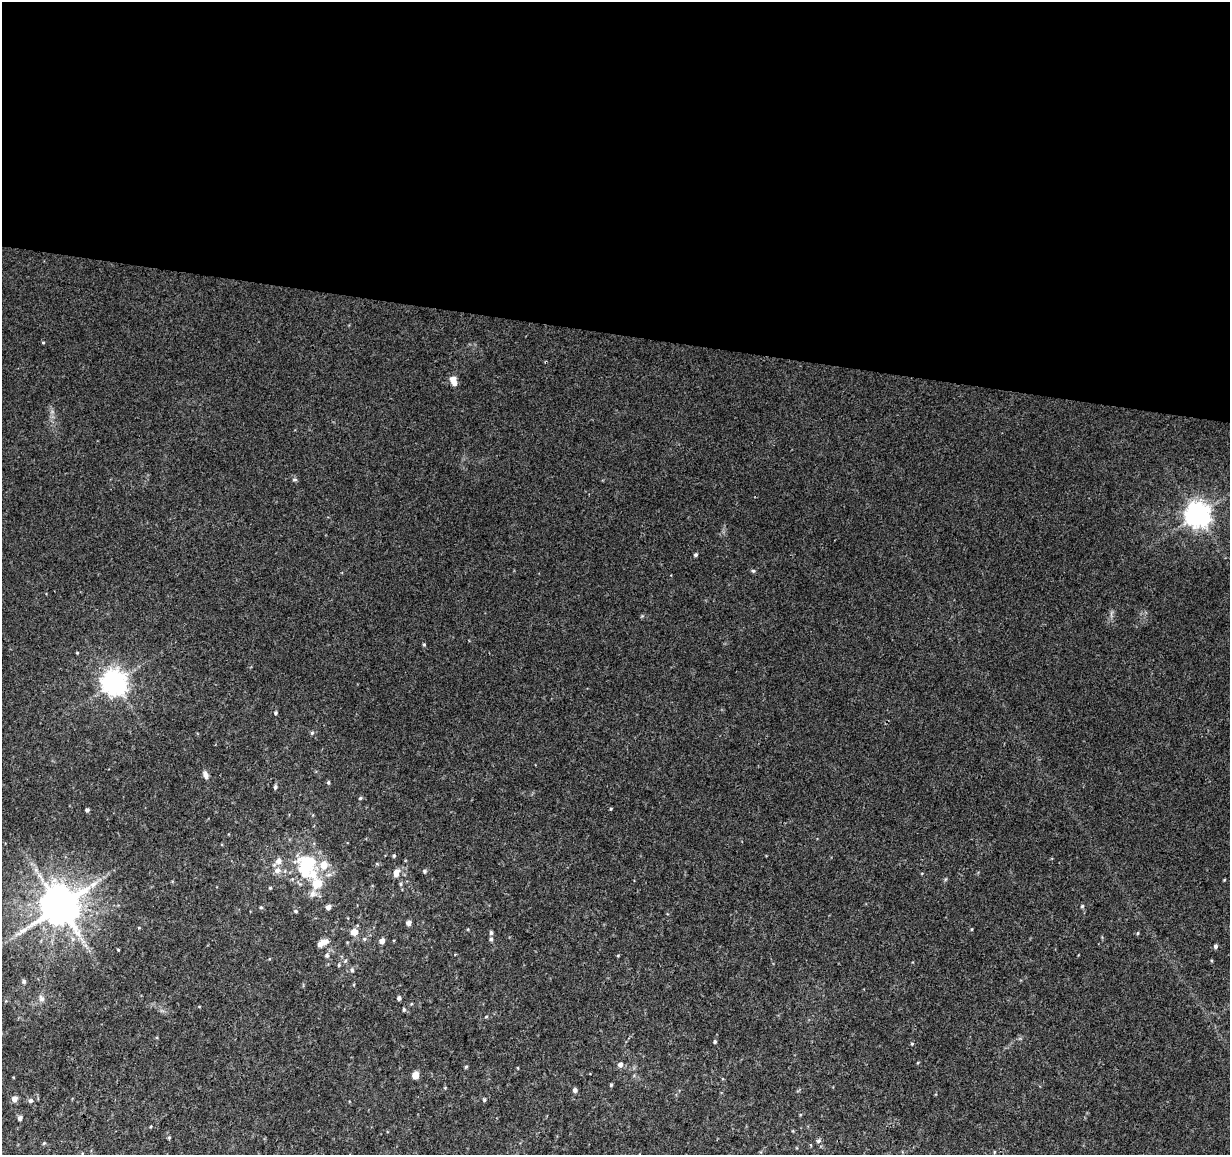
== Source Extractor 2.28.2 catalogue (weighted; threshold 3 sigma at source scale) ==
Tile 3 of 4 x 4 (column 3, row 1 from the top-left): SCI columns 2464-3691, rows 3745-4897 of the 4918 x 5121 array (HDU 1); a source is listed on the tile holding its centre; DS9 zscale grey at full resolution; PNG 1232 x 1157 px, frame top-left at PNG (2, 2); no overlay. Shown black and unused: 29% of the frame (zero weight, under 3 of 4 exposures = <1% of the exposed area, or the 3 px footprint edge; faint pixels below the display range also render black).
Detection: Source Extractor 2.28.2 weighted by HDU 2 'WHT'; one run over the whole footprint, this tile lists its part. Background 0.0277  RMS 0.0038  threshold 0.0169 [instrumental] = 3 sigma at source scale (4.5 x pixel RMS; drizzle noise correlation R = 1.50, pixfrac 1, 0.0396/0.0396 arcsec/px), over >= 5 px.
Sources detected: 75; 1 inside a brighter object's white glare — not listed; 6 inside a brighter listed object's ellipse — not listed separately; the other 68 listed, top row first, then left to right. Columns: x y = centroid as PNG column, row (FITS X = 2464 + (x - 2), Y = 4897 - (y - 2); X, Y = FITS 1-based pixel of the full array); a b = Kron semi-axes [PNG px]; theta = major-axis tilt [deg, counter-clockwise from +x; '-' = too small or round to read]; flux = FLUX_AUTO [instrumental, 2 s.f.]
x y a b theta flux
43 343 4 3 - 0.33
453 381 11 7 -73 3.1
295 479 7 4 5 0.6
1197 515 8 8 - 380
695 555 5 4 - 0.63
753 571 6 4 -40 0.52
424 644 4 3 - 0.47
77 653 4 3 - 0.3
114 682 8 8 - 360
275 713 4 4 - 0.57
312 733 6 5 - 0.57
205 775 9 6 -70 1.6
328 782 5 4 - 0.53
275 787 6 4 72 0.8
360 798 5 4 - 0.49
87 810 4 4 - 0.98
394 856 5 4 - 0.49
278 861 11 8 43 2.4
36 870 7 5 -46 1.2
277 871 9 8 - 2.3
424 871 5 5 - 0.7
396 873 6 5 - 3.7
312 874 23 16 -68 9.5
93 884 14 7 36 3.2
401 884 6 4 90 0.53
270 888 4 4 - 0.37
59 906 11 10 - 1300
1082 906 5 4 - 0.5
261 907 5 4 - 0.5
328 907 5 4 - 1.6
296 911 5 4 - 0.61
408 923 4 4 - 1.9
139 928 5 3 - 0.33
972 929 5 3 - 0.31
354 932 6 6 - 3.8
491 933 5 4 - 0.77
1138 933 5 3 - 0.36
364 939 5 5 - 0.59
491 939 5 5 - 0.77
325 941 7 7 - 2.1
382 941 5 4 - 2.4
320 944 6 5 - 2.6
1215 946 5 4 - 0.88
118 950 4 3 - 0.28
327 955 6 6 - 0.8
345 961 5 4 - 0.51
339 965 5 4 - 0.43
352 970 6 5 - 0.8
24 981 6 5 - 0.89
41 998 10 7 -62 1.6
399 998 4 4 - 0.99
404 1009 5 4 - 0.55
486 1017 5 3 - 0.35
715 1042 4 4 - 0.6
912 1044 5 3 - 0.39
620 1065 6 5 - 1.7
466 1067 5 4 - 0.45
415 1075 5 4 - 6.8
611 1085 4 4 - 0.46
445 1088 4 3 - 0.31
575 1090 5 4 - 1.2
14 1099 5 5 - 2.6
31 1100 5 5 - 1
484 1100 4 4 - 0.46
20 1118 5 5 - 1.1
169 1138 5 4 - 0.44
818 1141 6 5 - 0.84
44 1143 5 3 - 0.4